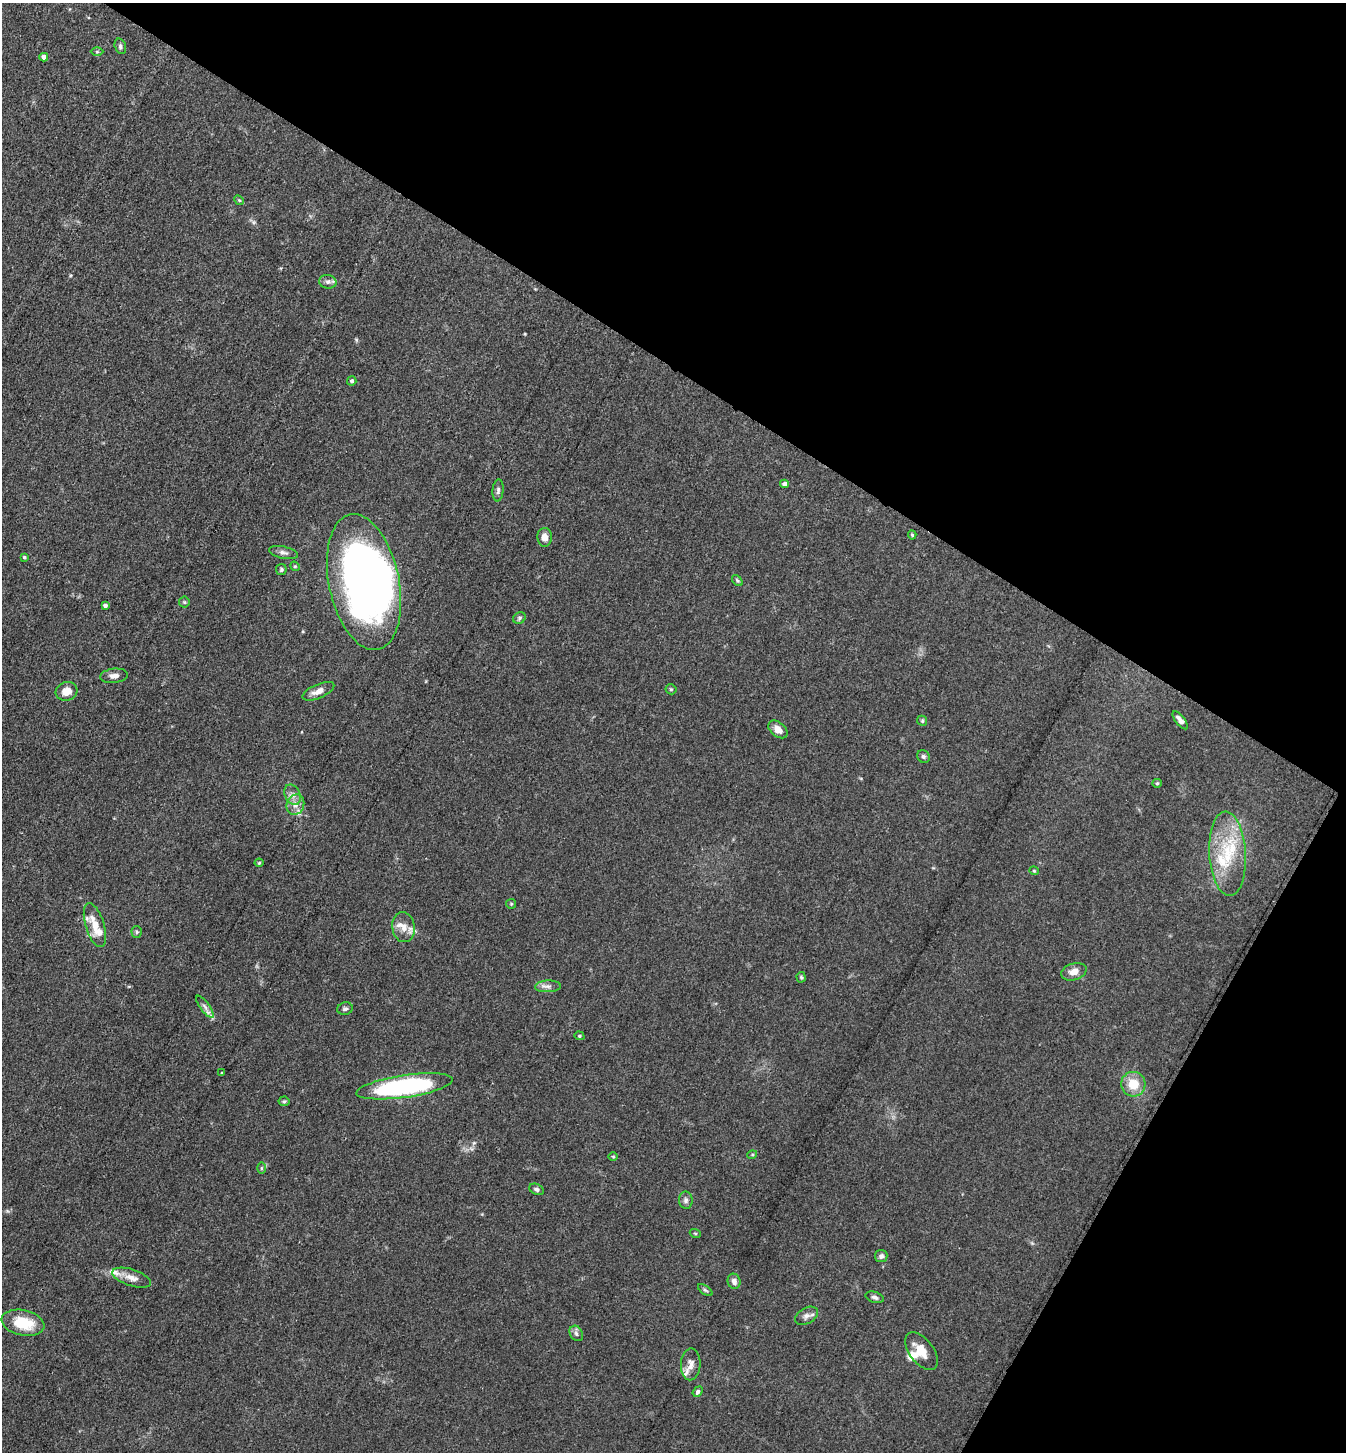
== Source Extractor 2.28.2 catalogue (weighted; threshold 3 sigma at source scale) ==
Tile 8 of 4 x 4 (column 4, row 2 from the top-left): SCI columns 4320-5663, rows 2903-4352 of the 5811 x 5804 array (HDU 1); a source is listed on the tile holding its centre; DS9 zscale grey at full resolution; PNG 1348 x 1454 px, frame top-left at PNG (2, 3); each listed source drawn as its Kron ellipse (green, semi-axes under 4 px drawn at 4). Shown black and unused: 32% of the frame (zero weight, under 3 of 4 exposures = <1% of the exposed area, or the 3 px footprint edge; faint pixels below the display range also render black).
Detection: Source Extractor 2.28.2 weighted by HDU 2 'WHT'; one run over the whole footprint, this tile lists its part. Background 0.0742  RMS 0.0062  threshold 0.0277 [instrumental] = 3 sigma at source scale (4.5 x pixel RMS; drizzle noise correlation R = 1.50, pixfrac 1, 0.05/0.05 arcsec/px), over >= 5 px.
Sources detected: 71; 1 inside a brighter object's white glare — neither listed nor drawn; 6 inside a brighter listed object's ellipse — not listed separately; the other 64 listed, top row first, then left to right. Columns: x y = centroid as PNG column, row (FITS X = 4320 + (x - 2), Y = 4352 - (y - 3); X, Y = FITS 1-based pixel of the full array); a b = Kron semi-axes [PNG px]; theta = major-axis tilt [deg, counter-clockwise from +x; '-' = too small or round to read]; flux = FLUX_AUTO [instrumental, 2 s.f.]
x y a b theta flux
120 46 8 5 -72 1.4
97 52 6 4 0 0.83
44 57 4 4 - 4
239 200 5 4 - 0.76
328 282 9 7 -10 2.2
352 381 5 4 - 1.2
785 484 4 4 - 2.8
498 490 11 5 84 1.9
912 535 4 4 - 0.85
545 537 9 7 -88 4.2
283 553 14 6 -12 2.5
24 557 4 3 - 0.82
295 566 5 4 - 0.73
281 569 5 5 - 1.2
737 581 6 4 -48 0.9
364 582 69 35 -78 370
184 602 5 5 - 0.85
105 605 4 3 - 1.8
519 618 6 5 - 1.2
114 676 14 7 6 3.6
671 689 5 5 - 0.83
67 691 11 9 17 6.1
318 691 17 7 23 5.1
1180 720 11 4 -52 3.2
922 721 5 4 - 0.88
778 729 11 7 -40 4.7
923 756 7 6 - 1.4
1157 783 5 4 - 0.73
293 795 11 7 -64 3.4
295 805 10 8 67 4.6
1227 854 42 18 -87 33
259 863 4 4 - 0.67
1034 871 4 4 - 0.65
511 904 5 5 - 0.75
95 925 23 9 -73 10
404 927 15 11 -82 6.8
137 932 5 5 - 0.98
1074 972 13 8 18 5.2
801 977 5 4 - 0.92
548 986 13 6 2 2.6
205 1007 13 4 -54 2.5
345 1009 8 6 14 1.5
579 1036 5 4 - 0.77
222 1073 4 2 - 0.56
1133 1084 12 12 - 12
404 1086 49 11 8 100
284 1101 5 5 - 0.93
752 1155 5 3 - 0.65
613 1156 5 3 - 0.57
261 1168 6 4 89 0.92
536 1189 7 5 -25 1.6
686 1200 9 7 -86 1.9
695 1233 5 3 - 0.6
881 1256 6 6 - 2
132 1278 20 8 -18 5.7
734 1281 8 6 -74 3
705 1290 8 4 -35 1
875 1297 9 5 -17 1.8
807 1316 12 8 29 2.8
23 1323 21 12 -12 20
576 1333 8 6 -60 1.9
922 1351 22 12 -53 9.1
691 1364 16 9 87 4.5
698 1392 6 4 50 1.5